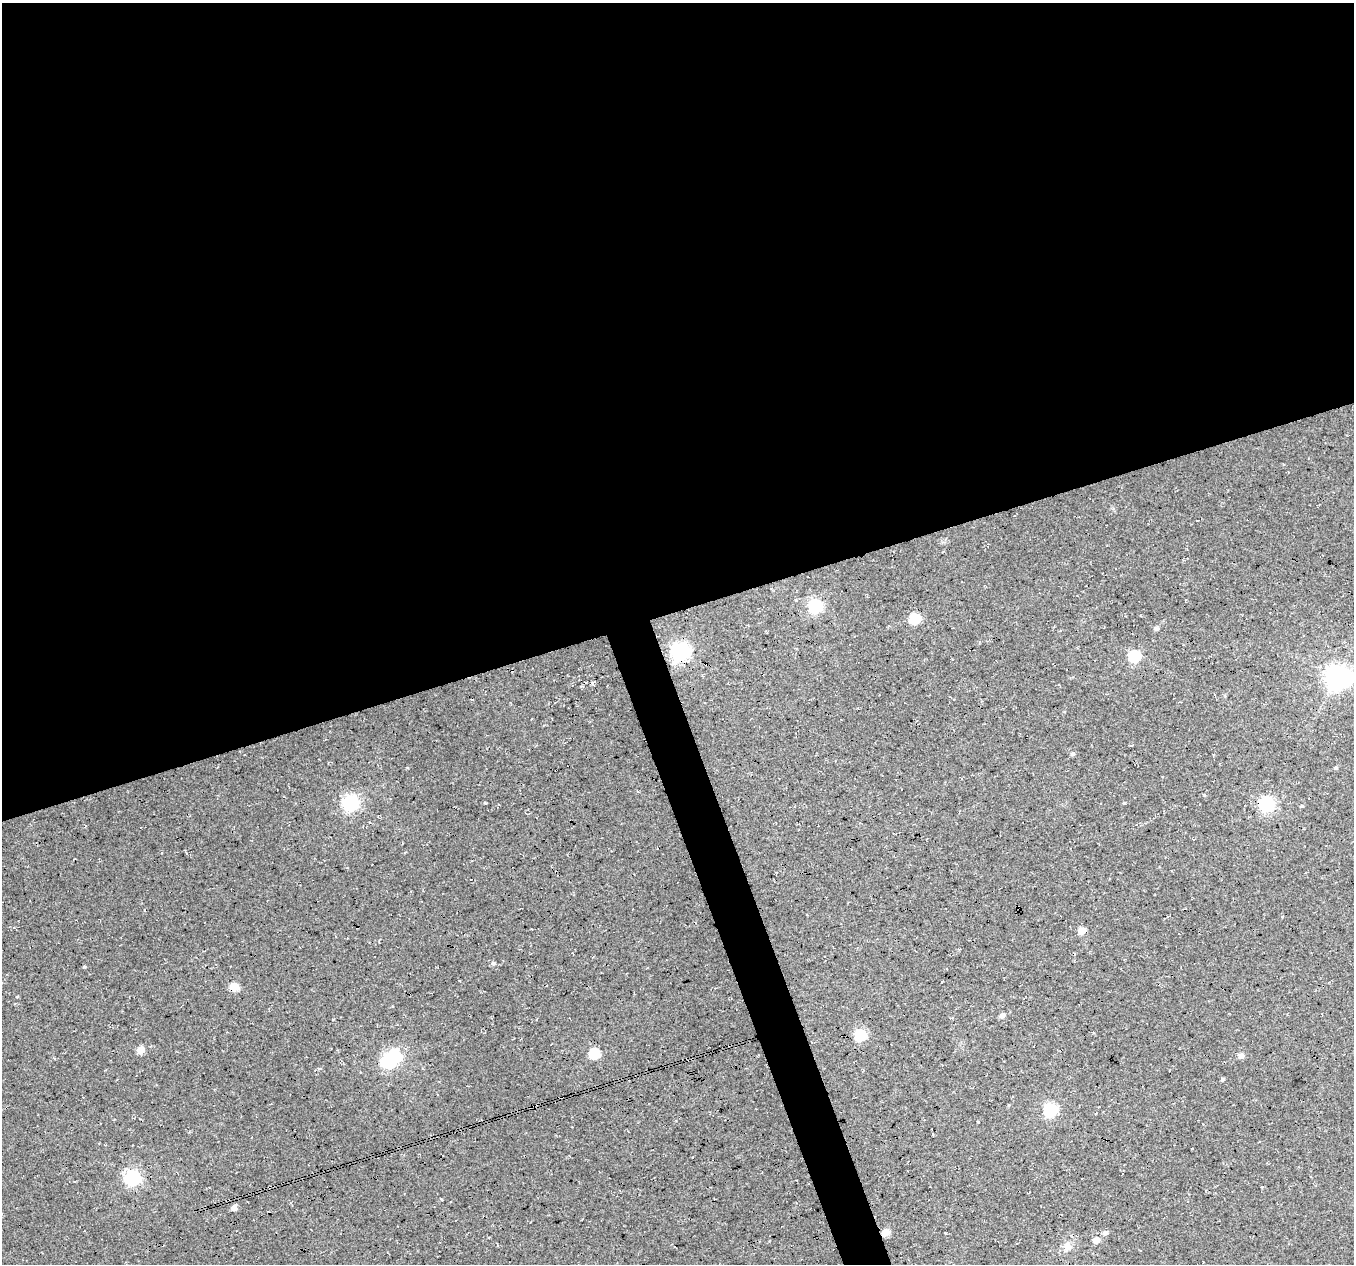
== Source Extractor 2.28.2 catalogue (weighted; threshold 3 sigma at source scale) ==
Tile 2 of 4 x 4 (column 2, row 1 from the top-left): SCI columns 1354-2705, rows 3907-5168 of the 5408 x 5234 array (HDU 1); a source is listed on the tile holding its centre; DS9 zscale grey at full resolution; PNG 1356 x 1266 px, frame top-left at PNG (2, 3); no overlay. Shown black and unused: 50% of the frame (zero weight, under 3 of 4 exposures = <1% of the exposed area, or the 3 px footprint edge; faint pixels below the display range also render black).
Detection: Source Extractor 2.28.2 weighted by HDU 2 'WHT'; one run over the whole footprint, this tile lists its part. Background 0.0276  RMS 0.0063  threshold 0.0285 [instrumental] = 3 sigma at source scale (4.5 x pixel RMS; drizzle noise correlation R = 1.50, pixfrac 1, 0.0396/0.0396 arcsec/px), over >= 5 px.
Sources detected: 33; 2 inside a brighter object's white glare — not listed; the other 31 listed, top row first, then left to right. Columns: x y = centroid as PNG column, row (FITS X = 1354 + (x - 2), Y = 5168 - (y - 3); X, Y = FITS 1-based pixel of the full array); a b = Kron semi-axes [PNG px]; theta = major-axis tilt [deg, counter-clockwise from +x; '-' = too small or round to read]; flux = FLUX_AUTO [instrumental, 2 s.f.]
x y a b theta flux
815 606 6 6 - 120
915 618 6 5 - 41
1156 629 7 6 - 1.2
680 652 7 7 - 260
1135 656 6 6 - 59
1336 677 8 7 - 480
1073 754 5 5 - 1.2
1335 768 5 5 - 0.92
351 803 7 6 - 180
1124 803 4 3 - 0.68
1267 804 6 6 - 160
1301 806 5 3 - 0.91
1082 931 5 5 - 8.6
493 963 6 5 - 1.2
84 967 5 3 - 0.63
234 986 5 5 - 16
1002 1016 5 5 - 3.1
860 1035 6 6 - 57
141 1050 5 5 - 8.6
594 1053 6 5 - 40
394 1056 6 6 - 94
1241 1056 6 5 - 3.3
1223 1079 4 3 - 1.1
1050 1110 6 6 - 96
133 1178 6 6 - 170
1262 1187 3 3 - 0.53
234 1208 5 5 - 4.3
885 1233 5 5 - 11
1105 1233 6 5 - 2.3
1096 1240 5 5 - 7.3
1067 1246 11 10 - 4.2
Overlapping masked pixels (flux is a lower limit): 3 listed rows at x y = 680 652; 234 986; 885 1233
Unlisted compact peaks at least as high as the median listed source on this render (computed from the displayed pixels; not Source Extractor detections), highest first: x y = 485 803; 1204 795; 978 1122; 407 768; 441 1199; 17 997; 333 1019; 592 684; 144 910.